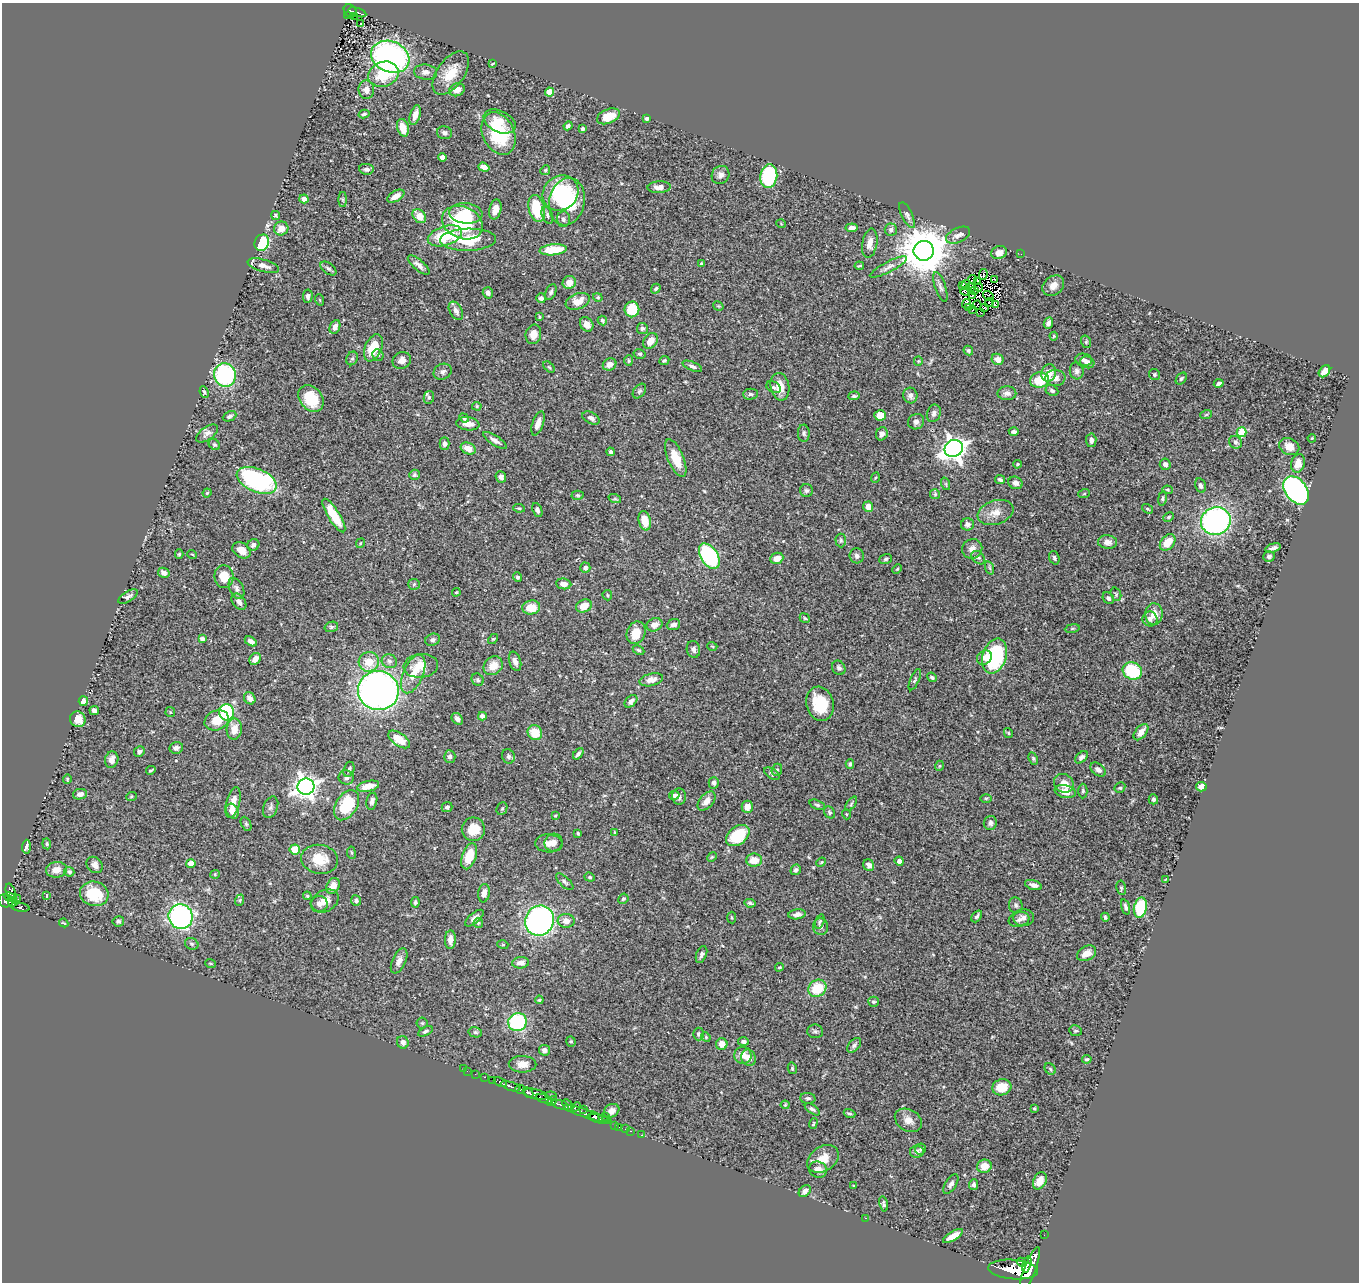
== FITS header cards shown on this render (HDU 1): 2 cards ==
NAXIS1  =                 1357
NAXIS2  =                 1280

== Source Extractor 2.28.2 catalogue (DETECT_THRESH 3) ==
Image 1357 x 1280 px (HDU 1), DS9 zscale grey, 1 PNG px = 1 image px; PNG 1361 x 1284 px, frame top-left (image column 1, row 1280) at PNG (2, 3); each listed source drawn as its Kron ellipse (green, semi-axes under 4 px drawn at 4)
Background 0.454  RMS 0.022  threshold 0.0648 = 3 sigma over >= 5 px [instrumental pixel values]
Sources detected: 482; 6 with non-positive FLUX_AUTO (blend fragments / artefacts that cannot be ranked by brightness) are neither listed nor drawn; the other 476 listed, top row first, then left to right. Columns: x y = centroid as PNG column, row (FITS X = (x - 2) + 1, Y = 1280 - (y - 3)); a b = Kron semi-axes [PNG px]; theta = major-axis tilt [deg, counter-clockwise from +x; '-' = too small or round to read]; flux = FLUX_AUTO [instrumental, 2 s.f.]
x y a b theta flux
350 11 7 5 -47 52
357 12 9 3 -16 40
347 15 3 2 - 5.3
354 16 2 2 - 1.5
361 23 3 3 - 2
390 57 20 15 -23 360
493 64 3 2 - 1.4
426 72 11 7 -6 7.4
451 73 25 13 55 33
383 74 15 12 20 57
366 90 9 7 -83 10
457 90 8 6 22 12
550 92 4 4 - 34
364 114 5 3 - 2.3
415 115 10 5 72 9.7
609 116 12 7 21 25
647 119 4 3 - 3.9
500 121 17 10 -26 19
568 126 4 4 - 3.7
403 128 9 5 -74 19
582 129 4 3 - 4.1
444 133 7 6 - 4.1
499 134 22 15 -65 79
442 157 4 4 - 5.8
484 167 6 4 -19 6.6
366 169 7 5 -7 5
545 170 5 4 - 1.8
720 175 9 8 - 7.1
769 176 12 8 82 130
659 187 11 6 3 9.8
561 193 19 17 41 80
396 196 9 5 30 11
304 199 5 4 - 7.2
343 199 7 4 -90 2.1
567 202 24 17 77 110
537 208 14 8 -77 58
495 209 10 6 77 12
466 213 17 10 -6 28
276 215 5 4 - 2.3
547 215 9 5 -69 3.8
907 215 14 5 -64 5.1
419 216 8 6 -49 21
563 219 8 6 -87 4.3
462 223 21 16 -24 110
781 224 5 3 - 1.1
281 228 7 7 - 13
852 228 6 4 7 7.1
891 230 6 6 - 3.8
958 235 13 7 25 7.5
445 236 18 9 18 63
468 240 28 11 1 62
262 243 8 7 - 100
870 243 14 7 81 12
553 250 14 5 6 38
924 251 10 10 - 6600
999 252 8 6 15 9.7
1021 254 2 2 - 71
701 264 4 3 - 2.1
419 265 13 5 -40 6.9
263 266 16 6 -16 11
859 266 4 2 - 1.5
888 267 20 5 27 7.9
328 269 9 5 -36 3.6
983 274 5 2 - 0.97
972 279 4 2 - 0.39
995 279 3 2 - 0.72
977 281 4 2 - 1.6
569 282 7 6 - 15
966 285 5 3 - 3.2
962 286 4 3 - 1.7
1053 286 12 9 39 9.9
940 287 16 5 -72 6
971 287 3 2 - 1.8
979 287 4 2 - 1.1
656 289 5 3 - 2.2
965 291 4 2 - 1.1
974 291 3 2 - 1.1
551 292 8 5 66 3.2
488 293 6 5 - 6.1
972 295 3 2 - 0.94
308 296 7 5 84 4.4
988 296 5 2 - 0.19
598 297 5 4 - 2
541 298 5 4 - 5.9
320 300 6 3 -70 1.3
578 301 12 7 21 18
989 302 5 2 - 2.7
966 304 5 3 - 4.6
977 305 5 2 - 1.7
995 305 4 2 - 2
718 306 6 3 -33 1.3
968 307 2 2 - 2.4
985 308 4 2 - 1.5
632 309 8 7 - 49
973 310 3 2 - 1.3
456 311 10 6 -61 6.1
980 312 3 2 - 2.4
539 317 4 3 - 1.5
602 321 5 4 - 3.3
1048 323 6 4 66 5.3
587 324 7 6 - 8.5
335 327 7 5 67 7.1
642 328 5 5 - 3.2
533 334 10 7 75 11
1054 336 4 4 - 1.5
650 341 9 6 54 14
1086 342 6 5 - 2.2
373 348 14 8 67 35
968 350 5 4 - 2.6
640 354 6 4 -13 2.4
378 355 6 5 - 2.7
352 358 7 5 66 2.8
997 359 6 5 - 7.6
402 360 9 8 - 8
1084 360 8 6 -8 5.2
629 361 5 4 - 1.8
664 361 5 4 - 2.4
918 361 5 4 - 1.5
1087 362 7 5 -20 3.9
609 364 7 6 - 9.9
692 366 10 4 -22 4.4
549 367 7 4 -44 2
1077 371 8 7 - 5
1324 371 7 4 49 11
443 372 9 7 26 5.5
1049 373 8 7 - 19
1154 374 6 5 - 2.3
225 375 12 11 - 160
1055 378 10 8 -2 8.7
1181 379 6 4 50 2.5
1039 380 10 7 12 35
1219 383 5 3 - 3.4
774 387 7 5 -28 3.5
780 387 14 9 -80 20
639 391 8 5 51 3.2
1052 391 7 5 -26 3.9
204 392 6 4 -66 2.1
1007 393 9 7 0 6.5
750 394 7 5 1 3.5
854 396 6 4 5 3.1
910 396 8 7 - 6.2
429 397 6 5 - 3.2
311 398 15 11 -51 47
477 406 5 4 - 1.8
934 413 9 6 69 5.7
880 415 5 5 - 21
1206 415 6 3 19 1.5
230 416 7 4 25 3.3
464 418 5 3 - 2.4
591 418 9 5 -28 5.2
916 422 8 7 - 6.3
538 423 13 5 71 9.5
468 424 11 6 -8 12
1014 432 5 3 - 4.5
1241 432 5 5 - 76
207 433 12 6 35 6.5
804 433 8 6 -88 3.4
882 434 7 5 66 6.8
1312 438 4 3 - 1.2
495 440 14 4 -32 6.5
1091 440 7 5 -84 5.7
1235 442 7 6 - 4
214 444 6 5 - 2.7
445 444 6 5 - 4.3
1289 447 10 8 -24 14
468 448 8 5 -23 14
954 448 9 8 - 1100
611 452 4 3 - 3.2
676 458 20 8 -67 29
1298 463 9 6 76 15
1017 464 4 3 - 1.6
1165 464 6 5 - 6
414 475 5 5 - 2.2
501 477 6 5 - 4.8
875 478 5 3 - 1.3
256 480 21 11 -23 200
1000 480 5 4 - 2.6
1015 483 7 6 - 6.1
946 484 6 4 -72 1.9
1200 485 7 5 -76 4.3
1167 490 5 4 - 2
1296 490 16 11 -52 250
806 491 6 6 - 3.2
207 493 4 4 - 1.9
935 494 5 5 - 1.9
1084 494 6 3 19 1.7
577 495 6 4 -1 2.2
1162 498 7 4 80 2.5
615 499 6 4 -18 2.1
868 507 5 5 - 13
519 508 6 4 -8 2
1147 509 6 4 -38 2.2
537 510 7 4 -68 4.4
996 512 18 12 18 17
334 516 19 6 -58 43
1169 517 5 3 - 1.8
645 521 10 6 -76 22
1216 521 15 13 20 320
968 524 6 6 - 6.2
841 540 7 5 -88 2.9
1108 542 9 6 -5 7.3
1168 542 9 6 49 23
360 543 5 3 - 1.3
253 545 6 5 - 5
1273 548 8 3 15 4.5
972 549 10 9 - 9.1
241 550 10 7 -36 14
179 554 5 4 - 2
192 554 5 3 - 1.2
709 556 14 8 -57 200
857 556 7 7 - 4.5
1269 556 6 5 - 4
777 558 7 5 23 13
978 558 8 5 -45 3.5
1054 558 7 5 -71 2.8
886 559 6 5 - 2.6
585 568 5 5 - 4.6
990 568 7 4 -71 2.3
897 569 5 3 - 1.4
164 573 6 5 - 7.1
224 577 11 9 -83 24
517 577 4 4 - 3.5
414 584 6 5 - 2.3
564 584 7 5 -6 7.4
236 588 11 7 -64 5.6
456 592 4 3 - 1.4
1116 594 7 5 -72 2.5
607 595 5 4 - 2
128 596 11 5 32 5.1
1108 598 6 5 - 3.7
239 602 9 6 -53 6.6
584 606 8 6 22 16
531 607 9 7 9 24
1154 614 11 8 88 16
805 618 5 4 - 1.8
1150 619 7 7 - 5.9
654 625 8 6 22 8.9
673 625 7 5 20 6.3
331 627 7 5 14 2.5
1072 628 7 4 9 2.2
636 633 11 9 69 23
202 639 4 4 - 6.1
493 639 6 3 43 1.6
433 640 7 6 - 4.2
251 641 7 4 -31 5.7
712 646 5 3 - 1.2
693 649 8 6 -77 4.5
639 650 6 4 -26 2.3
995 656 18 12 73 130
984 658 8 6 42 9.3
255 659 6 5 - 11
389 661 8 7 - 4.9
515 661 10 6 -73 7
369 662 10 10 - 25
421 666 17 12 6 26
493 666 10 8 43 19
839 668 7 6 - 4.1
1132 671 10 8 -28 79
413 674 20 10 67 25
932 677 5 4 - 2.6
478 680 6 5 - 2.8
651 680 12 6 14 10
915 680 11 4 67 2.7
378 691 20 19 - 670
250 698 6 5 - 8.3
83 701 5 4 - 9.1
631 701 7 5 44 5.7
820 704 17 13 -73 52
94 711 5 4 - 6
170 712 5 4 - 1.5
227 712 8 7 - 160
482 716 4 4 - 5.8
78 719 8 7 - 19
457 719 6 5 - 5.6
217 720 12 9 25 24
234 729 10 7 86 16
1141 732 9 5 51 12
535 733 8 7 - 29
1008 733 5 3 - 1.4
399 739 12 6 -35 22
176 748 7 5 11 6.1
139 752 5 5 - 4.7
578 754 6 3 51 3.7
508 756 7 6 - 3.9
450 757 6 5 - 4.9
1081 757 7 5 44 4.7
1033 759 6 4 -63 2.2
112 760 8 6 74 8.4
850 764 4 4 - 2.3
939 766 5 3 - 1.3
349 769 8 5 72 4.1
151 770 5 2 - 1.7
777 770 6 5 - 2.8
1098 770 9 6 -38 5.4
772 774 9 5 -36 3.2
346 778 7 7 - 4.2
67 779 4 4 - 1.5
714 783 6 5 - 4.5
1064 783 10 9 - 14
368 786 11 5 12 17
306 787 8 8 - 1100
1201 787 5 5 - 11
1120 788 6 5 - 2.5
1083 791 7 4 88 2.5
1065 792 11 6 -12 14
80 794 7 5 10 6.5
674 795 5 4 - 4.1
131 797 5 3 - 1.4
679 797 8 7 - 4.2
986 798 5 3 - 1.5
1153 799 5 4 - 4.2
372 801 8 5 78 5.2
706 801 11 6 50 10
233 803 16 6 76 14
851 804 8 4 55 2.7
346 805 16 10 57 66
817 805 8 4 -24 2.9
271 807 11 7 69 4.7
447 807 5 5 - 4.1
747 807 6 5 - 12
502 809 6 5 - 2.2
232 811 8 6 -59 12
829 812 6 5 - 2.3
846 814 5 3 - 1.2
555 816 4 3 - 1.5
990 823 7 6 - 4.2
246 824 7 5 -65 2.4
473 829 12 11 - 27
615 832 3 3 - 1.3
578 833 3 3 - 2.2
738 836 13 8 39 71
553 842 9 8 - 9.5
549 843 14 9 -3 12
47 844 5 4 - 2.4
26 847 7 4 86 4.7
295 849 5 5 - 30
351 853 6 3 -81 1.7
469 856 13 7 72 32
712 857 5 4 - 1.6
320 859 18 14 -9 32
754 860 8 6 0 20
899 861 4 4 - 5
821 862 5 4 - 1.7
191 863 5 4 - 13
95 865 9 7 -47 7.8
869 865 6 5 - 4.6
56 870 10 7 8 13
796 870 5 5 - 3.2
69 872 5 4 - 3.3
215 874 5 4 - 1.7
590 877 5 4 - 2.1
1166 879 4 3 - 1.3
565 882 11 5 -43 3.7
1033 885 9 4 -16 5.9
333 886 8 6 63 13
1121 888 7 5 -81 2.3
11 893 10 5 -71 190
484 893 9 6 82 9
94 894 14 12 -13 51
47 896 3 2 - 0.99
307 896 4 4 - 1.6
10 897 6 4 -22 120
18 899 4 2 - 20
623 899 5 4 - 2.4
240 900 6 3 71 1.8
356 900 5 5 - 4
6 901 7 6 - 240
325 901 15 10 28 15
13 902 5 4 - 92
415 902 5 4 - 2.8
750 903 5 3 - 2.8
319 904 8 7 - 6.8
1016 905 8 7 - 3.6
20 907 9 4 -8 110
1126 907 8 4 -73 3.8
1140 908 10 6 78 85
797 914 8 5 7 6
977 916 6 4 50 3.2
181 917 12 12 - 310
732 917 6 4 -86 2
1105 917 4 3 - 2.6
474 918 11 5 40 6.2
1024 918 10 8 2 7.5
1019 920 10 7 16 6.4
118 921 6 5 - 3
539 921 15 14 - 400
566 921 8 7 - 9
820 921 7 4 73 2.4
64 923 5 2 - 1.3
478 923 5 4 - 1.9
821 927 8 7 - 5.1
450 940 9 5 87 8.5
192 944 7 5 -30 3.4
503 945 5 3 - 1.3
1087 953 10 7 30 14
701 954 9 5 68 4.4
399 961 13 7 65 8.4
210 963 5 2 - 1.2
521 963 8 5 6 8.3
779 967 4 3 - 1.5
817 988 9 8 - 43
539 1000 4 4 - 1.5
873 1002 5 5 - 2.6
517 1022 9 9 - 130
422 1023 5 5 - 2.1
425 1031 8 4 27 3.2
815 1031 8 6 -9 3.7
1075 1031 6 5 - 2.6
475 1032 7 5 -12 3.2
698 1034 6 5 - 3.3
706 1037 5 4 - 1.6
571 1041 5 4 - 2.1
403 1042 6 5 - 7.6
743 1042 5 4 - 4
722 1044 6 5 - 13
854 1045 9 5 48 3.8
544 1050 5 5 - 5.9
743 1055 8 8 - 13
748 1058 8 7 - 10
1087 1059 5 3 - 1.9
522 1064 14 8 -1 12
792 1068 6 4 -77 2
464 1069 3 2 - 2.3
1050 1069 6 5 - 2
467 1071 2 2 - 2.5
475 1074 3 2 - 2.4
485 1077 3 2 - 16
493 1080 3 2 - 28
500 1082 7 3 -25 130
511 1086 10 3 -17 220
1002 1087 9 8 - 27
520 1089 5 4 - 200
528 1092 6 3 -45 220
535 1094 12 5 -13 580
551 1096 6 3 -6 64
808 1098 8 5 -5 3.8
544 1099 8 3 -17 170
552 1101 6 4 34 160
560 1105 9 3 -17 170
785 1105 4 4 - 1.5
568 1106 7 4 -57 150
576 1107 5 4 - 59
1034 1108 4 3 - 1.8
583 1109 3 2 - 25
812 1109 8 4 -34 3.5
612 1111 8 6 28 9.5
849 1113 6 4 -20 2.8
587 1114 24 4 -19 400
594 1117 5 3 - 200
605 1117 3 2 - 26
600 1119 13 3 -15 200
908 1120 14 10 -29 12
813 1124 5 2 - 1.3
615 1125 3 2 - 11
619 1127 2 2 - 4.4
625 1129 2 2 - 4.8
631 1131 3 2 - 12
642 1135 3 2 - 11
921 1149 5 5 - 2.7
917 1152 7 6 - 5.7
823 1159 17 12 33 25
984 1166 7 6 - 15
818 1170 9 8 - 11
1040 1181 9 6 63 17
951 1184 11 5 57 5.4
854 1185 4 3 - 1.3
974 1185 5 4 - 3.9
805 1191 7 5 42 6.3
883 1204 7 4 -79 3.1
866 1218 2 2 - 10
1044 1235 2 2 - 4.6
953 1236 11 4 32 14
1021 1262 4 3 - 82
1027 1264 8 4 74 490
1013 1269 25 9 -4 2200
1029 1270 25 6 69 1600
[6 non-positive-flux detections neither listed nor drawn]